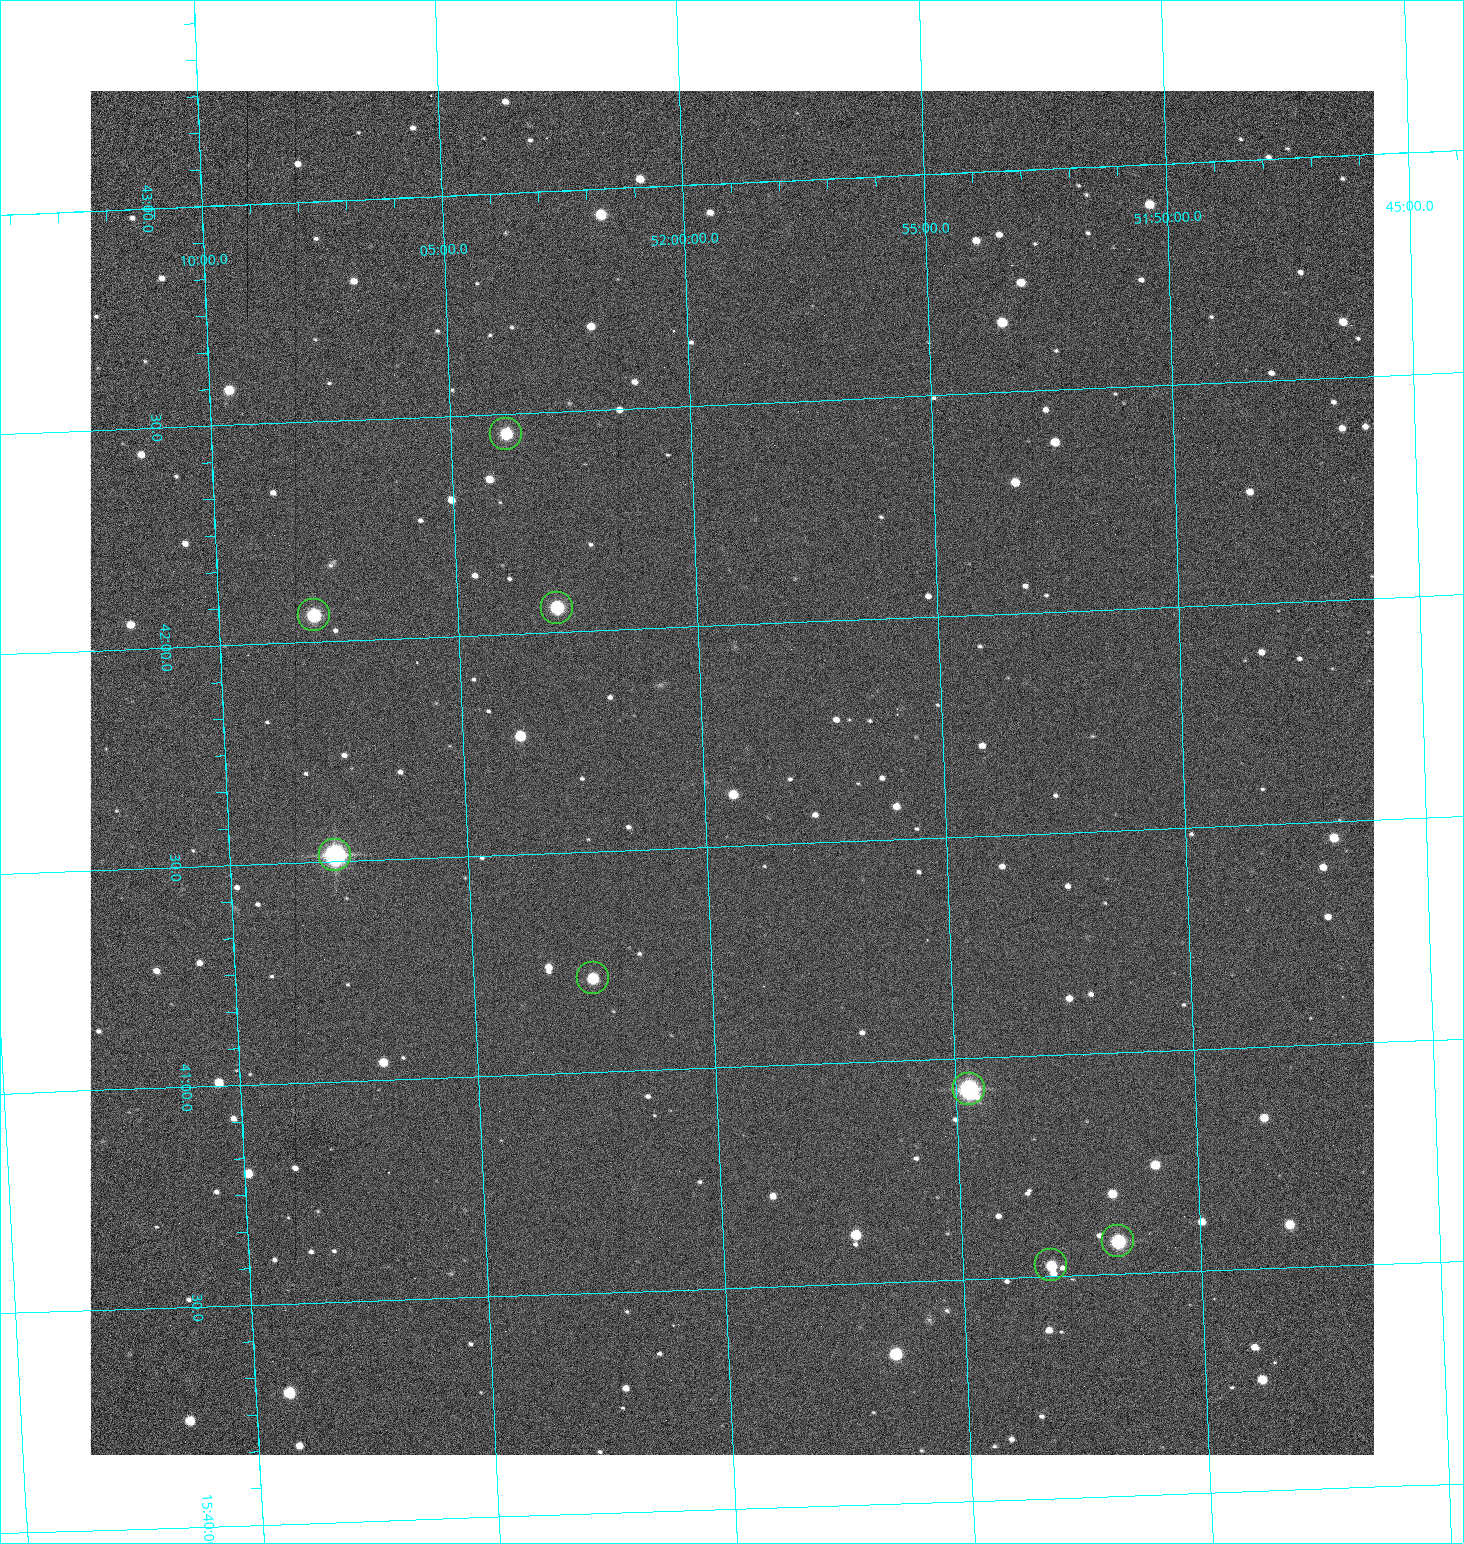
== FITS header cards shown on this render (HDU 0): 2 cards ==
NAXIS1  =                 1284 /fastest changing axis
NAXIS2  =                 1364 /next to fastest changing axis

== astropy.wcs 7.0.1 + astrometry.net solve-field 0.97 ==
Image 1284 x 1364 px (HDU 0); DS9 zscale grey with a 90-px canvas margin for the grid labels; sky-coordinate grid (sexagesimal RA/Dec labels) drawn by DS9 from the SOLVED WCS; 8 Tycho-2 reference stars matched to detected sources circled (green)
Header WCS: RA---TAN/DEC--TAN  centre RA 15:41:40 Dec +51:59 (235.42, +51.99 deg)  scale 1.26 arcsec/px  FOV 26.9' x 28.5'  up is +92 deg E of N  parity flipped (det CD > 0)
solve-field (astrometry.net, Tycho-2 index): VERIFIED the header's WCS against the Tycho-2 star catalogue (8 matches, 0 conflicts) and refined it, rather than solving blind
Solved WCS: RA---TAN-SIP/DEC--TAN-SIP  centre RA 15:41:40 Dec +51:59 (235.42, +51.99 deg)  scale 1.25 arcsec/px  FOV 26.8' x 28.5'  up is +92 deg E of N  parity flipped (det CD > 0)
The solver's refit moves the header's centre by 0.69 arcsec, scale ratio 0.9982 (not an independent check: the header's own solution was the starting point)
Tycho-2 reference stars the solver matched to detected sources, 8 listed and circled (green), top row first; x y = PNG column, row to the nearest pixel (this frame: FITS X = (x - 90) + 1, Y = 1364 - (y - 91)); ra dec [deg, ICRS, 3 dp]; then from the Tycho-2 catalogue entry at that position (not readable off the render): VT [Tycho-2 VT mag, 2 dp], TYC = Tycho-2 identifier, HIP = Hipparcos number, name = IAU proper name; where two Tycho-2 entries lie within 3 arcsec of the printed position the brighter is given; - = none
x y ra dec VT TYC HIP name
506 434 235.614 +52.064 11.61 3489-1132-1 - -
557 608 235.514 +52.049 11.19 3489-1407-1 - -
314 615 235.515 +52.133 11.12 3489-1380-1 - -
335 855 235.378 +52.130 9.31 3489-1322-1 76850 -
593 978 235.303 +52.042 11.52 3489-958-1 - -
969 1089 235.232 +51.912 9.59 3489-824-1 - -
1118 1241 235.143 +51.862 10.97 3489-1016-1 - -
1051 1265 235.131 +51.886 12.29 3489-908-1 - -